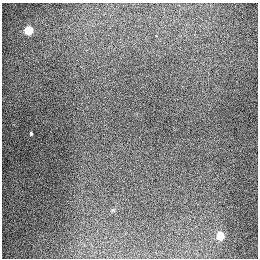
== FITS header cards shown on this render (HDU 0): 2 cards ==
NAXIS1  =                  256
NAXIS2  =                  256

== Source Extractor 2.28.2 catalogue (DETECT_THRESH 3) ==
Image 256 x 256 px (HDU 0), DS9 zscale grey, 1 PNG px = 1 image px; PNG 260 x 260 px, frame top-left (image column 1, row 256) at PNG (2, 3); no overlay
Background 1330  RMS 27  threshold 81.5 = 3 sigma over >= 5 px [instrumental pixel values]
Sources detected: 3; all 3 listed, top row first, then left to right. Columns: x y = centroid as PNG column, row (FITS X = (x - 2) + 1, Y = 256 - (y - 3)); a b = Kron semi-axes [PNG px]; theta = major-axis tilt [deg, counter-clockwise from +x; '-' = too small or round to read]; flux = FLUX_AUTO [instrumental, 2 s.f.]
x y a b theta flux
28 30 5 5 - 90000
31 133 4 3 - 2400
220 236 5 5 - 67000